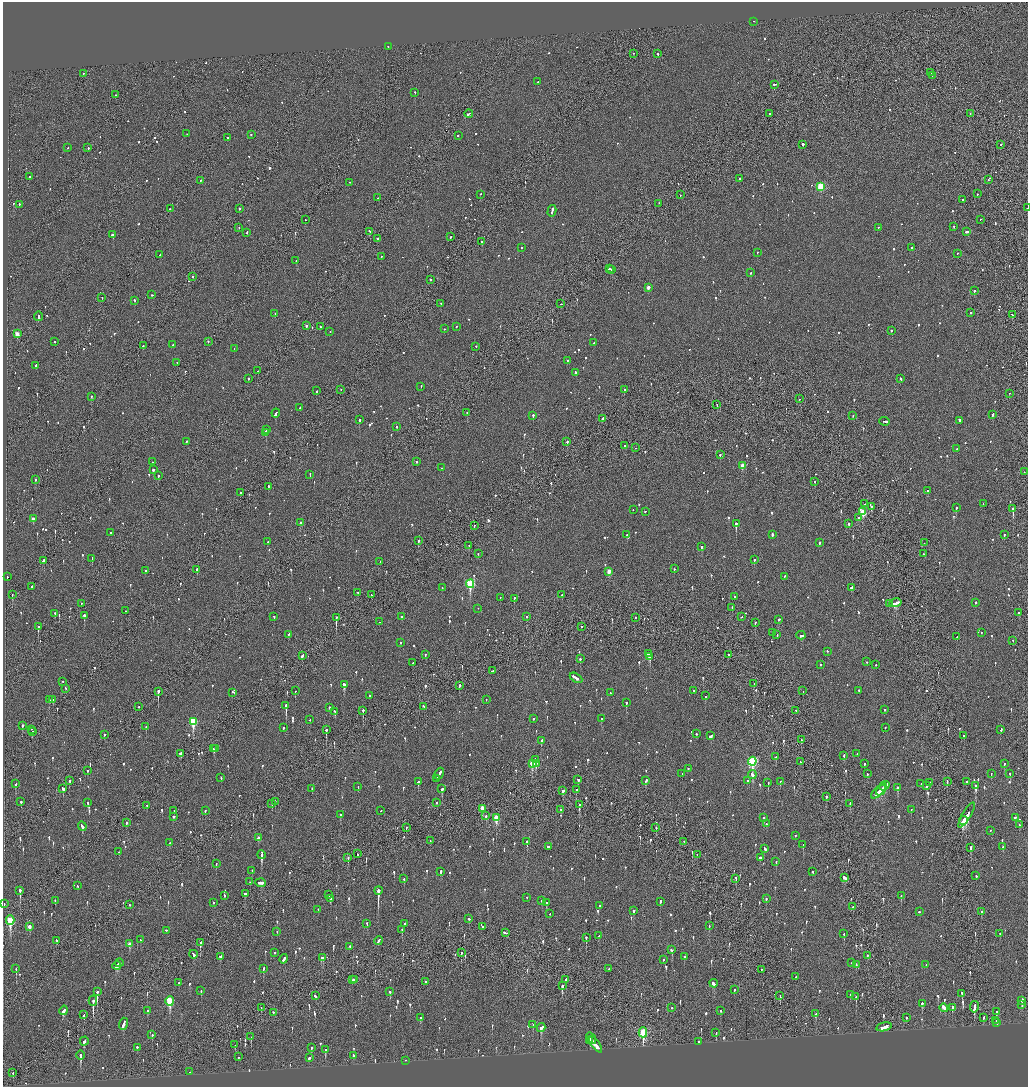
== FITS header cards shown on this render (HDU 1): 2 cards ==
NAXIS1  =                 2051
NAXIS2  =                 2169

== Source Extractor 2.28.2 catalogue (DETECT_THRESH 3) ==
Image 2051 x 2169 px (HDU 1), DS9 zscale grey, zoomed out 1/2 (1 PNG px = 2 x 2 image px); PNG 1030 x 1089 px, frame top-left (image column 2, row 2169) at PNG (3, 2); each listed source drawn as its Kron ellipse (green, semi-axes under 4 px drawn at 4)
Background -0.098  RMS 0.076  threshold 0.229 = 3 sigma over >= 5 px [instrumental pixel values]
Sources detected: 1236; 50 cannot appear on this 1/2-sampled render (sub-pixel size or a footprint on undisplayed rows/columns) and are neither listed nor drawn; of the other 1186, the 500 brightest by FLUX_AUTO listed and drawn (686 fainter detections omitted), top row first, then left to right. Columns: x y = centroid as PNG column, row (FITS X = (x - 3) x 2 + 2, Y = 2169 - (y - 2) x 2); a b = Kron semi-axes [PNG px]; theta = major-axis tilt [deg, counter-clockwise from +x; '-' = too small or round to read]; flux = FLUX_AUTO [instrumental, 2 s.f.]
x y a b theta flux
753 21 2 2 - 52
388 46 3 2 - 110
634 53 2 1 - 53
657 53 3 2 - 85
931 72 2 1 - 140
84 73 2 2 - 100
932 75 2 1 - 74
537 82 2 2 - 320
775 84 3 2 - 120
415 93 2 2 - 130
115 95 2 2 - 62
469 113 4 2 - 190
770 113 2 2 - 75
970 113 2 2 - 68
187 134 2 2 - 50
251 135 2 2 - 140
458 135 2 2 - 110
227 137 2 2 - 250
803 144 2 2 - 800
1001 145 2 2 - 56
68 148 2 2 - 49
88 148 2 2 - 110
30 176 2 1 - 60
739 178 2 2 - 82
989 179 3 1 - 90
201 180 2 2 - 48
349 182 2 1 - 57
821 186 3 3 - 890
480 194 2 2 - 46
977 194 2 2 - 74
680 195 2 1 - 67
378 198 2 2 - 47
963 200 2 2 - 100
659 203 2 1 - 45
19 204 2 2 - 58
239 208 2 2 - 76
1027 208 2 1 - 120
170 209 2 2 - 68
552 211 6 2 75 240
305 219 2 1 - 73
980 219 2 2 - 61
954 226 2 2 - 110
239 227 2 2 - 56
878 227 2 2 - 47
370 231 2 2 - 250
247 232 2 2 - 73
967 232 3 2 - 120
113 234 2 2 - 920
450 237 3 2 - 76
377 238 2 2 - 100
482 241 3 2 - 180
912 247 2 2 - 61
521 248 2 2 - 51
757 252 2 2 - 49
957 253 2 2 - 70
160 254 2 1 - 90
381 257 2 2 - 54
296 261 3 2 - 170
610 269 3 2 - 170
612 270 2 2 - 120
751 273 2 2 - 84
193 277 2 2 - 84
430 280 2 2 - 61
648 287 3 2 - 120
974 290 2 2 - 270
152 295 2 2 - 66
102 297 2 2 - 90
135 300 2 2 - 100
441 303 2 2 - 60
561 304 2 1 - 57
971 312 2 2 - 140
275 313 2 2 - 200
1012 315 3 2 - 140
39 316 4 2 - 200
306 326 2 2 - 430
456 326 2 2 - 53
320 327 2 2 - 52
444 329 2 2 - 51
891 331 2 2 - 90
330 332 2 2 - 85
17 334 3 2 - 180
55 341 2 2 - 46
208 341 2 2 - 60
594 343 3 2 - 85
173 345 2 2 - 56
143 346 3 2 - 95
476 346 2 2 - 48
234 349 3 2 - 82
567 360 2 2 - 68
177 363 2 2 - 52
35 365 3 2 - 78
258 371 2 2 - 47
575 372 3 2 - 110
248 379 2 2 - 59
901 379 3 2 - 130
421 386 2 2 - 51
341 389 2 1 - 51
624 389 2 2 - 110
317 391 2 2 - 73
1009 393 2 1 - 48
91 396 2 2 - 140
799 399 2 2 - 55
717 404 2 1 - 57
300 408 2 2 - 45
276 413 4 2 - 250
467 413 2 2 - 56
533 415 2 2 - 320
853 415 2 2 - 60
992 415 4 2 - 120
602 418 3 2 - 180
359 420 2 2 - 260
959 420 3 2 - 100
885 421 5 2 - 190
397 426 2 2 - 130
267 430 4 2 - 220
265 432 2 2 - 110
187 441 2 2 - 82
567 442 2 2 - 220
625 445 2 2 - 230
636 448 2 2 - 49
957 448 3 2 - 52
720 454 2 2 - 110
152 462 2 2 - 68
416 462 2 2 - 68
743 465 3 2 - 200
442 468 2 2 - 120
153 470 2 2 - 180
1024 472 2 1 - 66
310 474 2 2 - 81
158 476 2 2 - 57
35 479 2 2 - 100
815 481 2 2 - 59
268 487 3 1 - 87
928 490 3 2 - 120
240 493 2 2 - 46
864 504 2 2 - 46
983 504 2 2 - 51
871 506 2 2 - 100
956 507 2 2 - 120
1013 508 3 2 - 520
633 510 2 1 - 52
645 511 2 2 - 76
863 512 3 3 - 560
859 517 2 2 - 130
33 519 3 2 - 110
300 523 2 2 - 280
736 523 3 2 - 490
849 523 2 2 - 70
474 525 2 1 - 45
111 532 2 2 - 90
772 534 2 2 - 130
627 535 2 2 - 110
1004 535 2 2 - 54
418 541 2 2 - 150
268 542 2 2 - 51
819 543 3 2 - 140
924 543 2 1 - 65
469 545 2 1 - 68
702 546 3 2 - 180
478 554 2 2 - 50
923 554 2 1 - 240
92 558 3 2 - 100
754 559 2 2 - 110
43 560 3 2 - 160
380 562 2 1 - 62
197 569 3 2 - 170
674 569 2 2 - 57
145 571 2 2 - 62
609 571 3 2 - 190
784 576 2 2 - 49
7 577 2 2 - 78
470 584 4 3 - 1200
32 586 2 2 - 56
851 587 3 2 - 120
442 588 2 2 - 76
358 592 2 2 - 73
12 594 2 1 - 69
371 595 2 2 - 76
562 595 2 2 - 51
734 596 2 2 - 55
500 598 2 2 - 45
514 598 2 2 - 160
976 602 2 2 - 58
81 603 2 1 - 85
895 603 6 2 15 300
889 604 2 1 - 180
732 607 2 2 - 86
478 608 2 2 - 46
126 611 2 1 - 58
1019 612 2 2 - 150
55 613 2 2 - 57
84 615 3 2 - 310
274 616 2 2 - 47
527 616 2 2 - 53
336 617 3 1 - 240
402 617 2 2 - 200
635 617 2 2 - 82
741 617 2 2 - 61
779 619 3 2 - 120
379 622 2 2 - 52
755 622 2 2 - 79
581 626 2 1 - 120
38 627 3 2 - 170
773 632 2 2 - 310
981 632 2 2 - 66
288 634 2 2 - 85
777 635 2 2 - 64
801 635 4 2 - 140
957 637 2 2 - 50
1013 640 2 2 - 47
400 642 2 2 - 94
827 651 2 2 - 56
648 653 3 2 - 270
425 654 2 2 - 50
728 655 2 1 - 95
302 656 3 2 - 140
650 656 3 2 - 280
580 659 2 2 - 320
867 662 2 2 - 52
413 663 2 2 - 69
821 665 2 2 - 47
876 665 2 2 - 88
492 671 2 2 - 85
576 678 7 2 -30 300
63 682 2 2 - 46
754 683 2 1 - 48
344 684 3 2 - 280
459 685 2 1 - 570
65 688 3 2 - 74
694 690 2 2 - 100
859 690 2 2 - 110
158 691 2 2 - 1500
295 691 2 1 - 99
803 691 2 1 - 140
233 692 3 2 - 110
610 693 2 2 - 62
369 696 2 2 - 150
705 696 2 2 - 59
486 699 2 2 - 47
49 700 3 2 - 54
53 700 2 2 - 47
626 702 3 2 - 150
286 705 4 2 - 660
424 706 2 2 - 89
139 707 2 1 - 79
329 707 2 2 - 72
885 709 2 2 - 67
363 710 2 2 - 170
796 710 2 2 - 62
335 711 3 2 - 75
533 719 2 2 - 47
601 719 2 2 - 70
310 720 2 2 - 55
193 721 4 3 - 870
22 725 2 2 - 390
146 726 2 2 - 73
885 727 2 2 - 60
283 728 2 2 - 62
32 729 2 1 - 51
1001 729 3 2 - 64
326 730 2 2 - 260
32 731 3 2 - 200
104 734 2 2 - 260
696 734 2 2 - 72
964 735 2 2 - 71
711 736 3 2 - 110
801 740 2 1 - 61
541 741 3 2 - 140
214 748 3 2 - 160
215 748 2 2 - 94
180 753 3 2 - 100
857 754 2 2 - 57
844 755 2 2 - 55
776 757 2 2 - 88
535 759 2 2 - 73
752 761 4 4 - 1700
800 762 2 1 - 100
536 763 3 2 - 120
864 763 2 2 - 80
532 764 4 3 - 330
1004 764 2 2 - 53
688 768 2 2 - 88
87 771 2 2 - 74
991 773 2 2 - 140
1010 773 2 2 - 67
439 774 6 2 63 330
682 774 2 2 - 75
752 774 4 3 - 110
867 774 2 2 - 68
221 778 2 2 - 48
437 778 3 2 - 130
578 779 3 2 - 78
747 780 2 2 - 78
69 781 2 2 - 270
646 781 4 2 - 93
780 781 3 2 - 45
947 781 3 1 - 110
418 782 2 2 - 350
966 782 2 2 - 64
768 783 3 2 - 67
921 783 2 1 - 250
930 783 2 2 - 53
16 784 4 2 - 160
976 785 3 2 - 390
358 786 2 2 - 50
884 786 5 2 - 330
927 786 3 2 - 140
63 788 4 2 - 170
312 788 2 2 - 79
897 788 2 2 - 3000
442 789 3 2 - 140
881 789 7 3 54 280
576 790 2 2 - 48
563 791 3 2 - 94
878 792 9 2 41 300
826 797 2 2 - 130
275 801 2 2 - 94
21 802 2 2 - 120
88 803 2 2 - 53
272 803 2 1 - 93
436 803 2 2 - 77
850 803 2 2 - 52
147 805 3 2 - 80
579 805 3 1 - 910
482 808 3 2 - 290
561 809 2 1 - 77
911 809 2 2 - 66
174 811 2 2 - 55
205 811 2 2 - 52
381 811 2 1 - 68
340 815 2 2 - 88
967 815 14 2 60 2000
173 816 2 2 - 86
486 816 2 2 - 88
1015 817 2 2 - 110
496 818 4 3 - 380
764 818 2 2 - 110
963 820 4 1 - 630
126 823 2 2 - 50
767 824 3 2 - 71
1019 825 2 2 - 53
82 826 5 2 - 180
656 827 2 1 - 72
406 828 2 2 - 57
991 830 2 2 - 57
795 835 2 2 - 130
258 838 3 2 - 87
430 841 3 1 - 56
527 841 2 2 - 510
684 841 2 1 - 47
169 843 2 2 - 46
803 844 2 2 - 51
548 846 2 2 - 350
1003 846 3 2 - 69
971 847 4 2 - 130
765 848 3 2 - 120
119 852 2 2 - 47
357 854 3 1 - 83
261 855 4 2 - 480
697 855 2 1 - 51
760 857 3 2 - 93
348 858 3 2 - 260
776 861 2 2 - 68
216 864 3 2 - 83
252 870 2 2 - 46
441 871 3 2 - 130
813 872 2 2 - 60
976 876 2 2 - 65
845 877 3 2 - 380
736 878 3 2 - 62
404 879 2 2 - 54
250 882 2 1 - 170
261 883 5 2 - 200
77 886 2 2 - 46
20 890 3 2 - 760
378 890 4 2 - 2800
245 894 3 2 - 84
224 895 2 2 - 55
329 895 2 2 - 49
901 896 3 2 - 61
527 897 2 2 - 47
330 898 3 2 - 110
766 898 3 2 - 78
55 901 3 2 - 57
542 901 2 2 - 46
546 902 3 2 - 120
660 902 3 2 - 140
214 903 2 2 - 85
4 904 2 2 - 49
129 904 3 1 - 78
600 906 2 2 - 120
853 907 2 2 - 45
318 909 2 2 - 59
634 910 3 2 - 250
981 911 3 2 - 47
919 912 2 2 - 120
550 914 2 2 - 63
469 919 2 2 - 440
10 920 5 3 - 940
367 923 3 2 - 100
404 923 3 2 - 82
483 926 2 2 - 130
709 926 2 2 - 56
29 927 3 2 - 140
402 929 2 2 - 120
166 930 2 2 - 68
277 931 2 2 - 49
505 933 4 2 - 180
844 934 3 2 - 48
1000 934 2 2 - 45
599 936 3 2 - 69
586 937 3 2 - 120
57 940 3 2 - 50
140 940 2 2 - 63
379 940 4 2 - 150
200 943 4 2 - 260
129 944 3 2 - 150
350 946 2 2 - 220
672 950 3 2 - 220
274 953 2 2 - 45
461 953 3 2 - 290
193 954 4 2 - 110
867 955 3 2 - 64
220 956 3 2 - 130
685 957 2 2 - 59
323 958 3 2 - 100
284 959 5 2 - 150
663 959 2 2 - 50
119 963 4 2 - 190
852 963 2 2 - 48
856 964 2 2 - 110
926 964 2 2 - 54
117 965 4 2 - 150
609 968 2 1 - 47
16 969 3 2 - 72
263 969 3 2 - 130
761 969 2 1 - 56
795 977 2 2 - 48
566 979 3 2 - 110
352 980 2 2 - 51
354 980 2 2 - 62
179 982 3 2 - 76
425 982 2 2 - 73
714 983 4 3 - 140
562 986 4 2 - 460
734 989 2 1 - 88
201 991 2 2 - 90
97 992 3 2 - 590
390 992 2 2 - 74
962 993 3 2 - 93
851 994 2 2 - 48
315 996 3 2 - 120
780 996 3 2 - 58
856 997 3 2 - 120
1022 1000 4 2 - 220
93 1001 5 2 - 980
170 1001 5 3 - 770
922 1003 3 2 - 120
1022 1005 3 2 - 150
952 1007 3 2 - 190
974 1007 6 2 80 810
261 1008 3 2 - 54
672 1008 2 2 - 51
944 1008 4 2 - 2400
64 1010 5 2 - 140
720 1010 2 2 - 50
147 1011 3 2 - 56
274 1012 3 2 - 63
996 1012 2 2 - 130
816 1014 3 2 - 170
84 1015 3 2 - 55
906 1017 2 2 - 82
983 1017 4 2 - 90
420 1018 3 2 - 94
996 1020 2 2 - 86
997 1023 4 2 - 170
123 1024 6 2 72 420
533 1024 3 2 - 73
884 1027 8 3 13 340
541 1028 4 3 - 170
643 1032 5 3 - 1100
716 1032 3 2 - 130
152 1035 2 2 - 160
251 1037 2 1 - 77
591 1038 6 2 -56 240
590 1040 3 2 - 100
84 1041 4 2 - 130
698 1041 2 2 - 51
595 1044 9 2 -53 420
235 1045 2 1 - 160
137 1047 2 2 - 410
311 1048 3 2 - 76
325 1050 4 2 - 140
81 1055 5 2 - 290
353 1055 3 2 - 1800
238 1057 2 2 - 75
309 1058 3 2 - 110
405 1060 2 2 - 45
189 1072 2 1 - 49
13 1073 3 2 - 45
At the frame edge (FLAGS 8, measured only in part): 1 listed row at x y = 1027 208
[686 fainter detections neither listed nor drawn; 50 sub-pixel or undisplayed-footprint detections neither listed nor drawn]